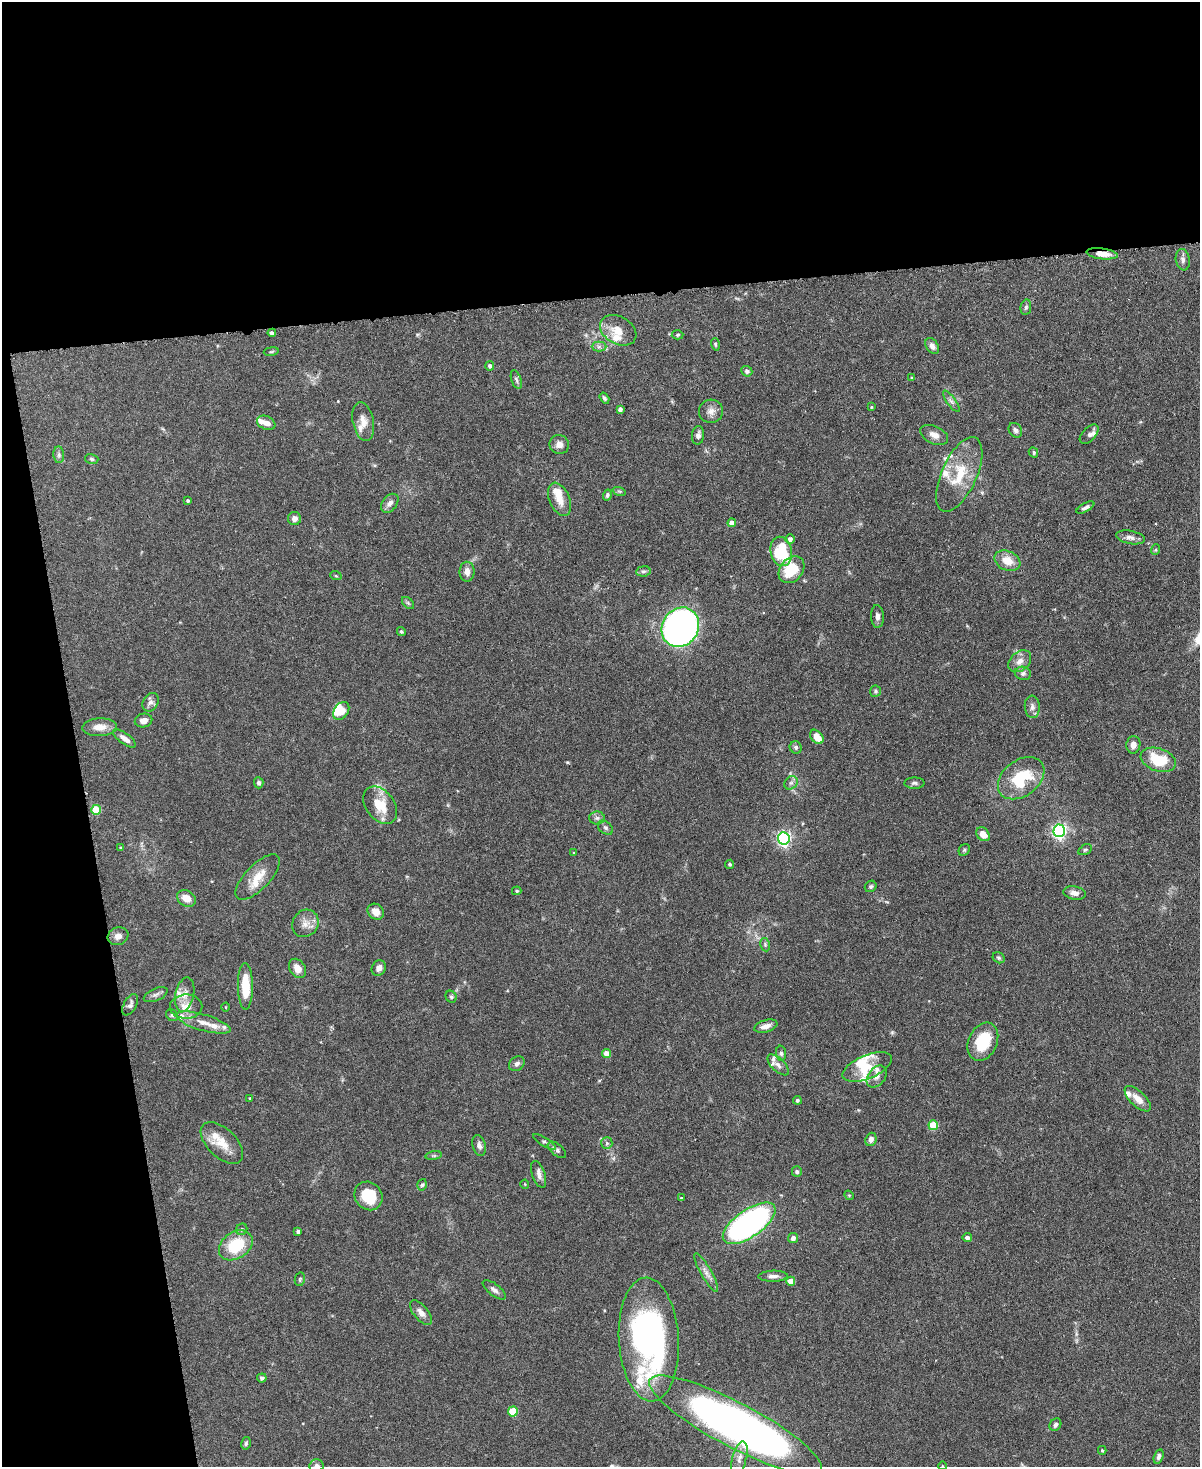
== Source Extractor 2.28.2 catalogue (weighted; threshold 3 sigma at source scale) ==
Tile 1 of 4 x 3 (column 1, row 1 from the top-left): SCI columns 7-1204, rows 3068-4532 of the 4803 x 4819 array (HDU 1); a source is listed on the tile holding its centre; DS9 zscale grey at full resolution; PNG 1202 x 1469 px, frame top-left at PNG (2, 2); each listed source drawn as its Kron ellipse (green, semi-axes under 4 px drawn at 4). Shown black and unused: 27% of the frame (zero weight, under 3 of 6 exposures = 2% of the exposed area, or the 3 px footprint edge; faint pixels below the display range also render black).
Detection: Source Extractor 2.28.2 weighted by HDU 2 'WHT'; one run over the whole footprint, this tile lists its part. Background 0.0911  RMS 0.0035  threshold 0.0143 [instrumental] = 3 sigma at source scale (4.09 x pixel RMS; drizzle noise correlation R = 1.36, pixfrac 0.8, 0.05/0.05 arcsec/px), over >= 5 px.
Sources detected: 173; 1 too faint to see at this stretch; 2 inside a brighter object's white glare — neither listed nor drawn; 20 inside a brighter listed object's ellipse — not listed separately; the other 150 listed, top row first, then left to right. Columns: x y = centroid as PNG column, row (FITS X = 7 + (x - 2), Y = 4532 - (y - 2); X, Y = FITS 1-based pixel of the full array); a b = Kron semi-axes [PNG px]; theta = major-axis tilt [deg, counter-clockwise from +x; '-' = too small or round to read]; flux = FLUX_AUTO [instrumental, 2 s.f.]
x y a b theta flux
1102 254 15 5 -7 3.4
1183 260 11 7 -80 1.2
1026 307 8 5 80 0.73
618 330 19 13 -30 4.9
272 333 4 4 - 1.1
677 335 6 4 4 0.42
715 344 6 4 -74 0.42
932 346 9 6 -58 1.5
599 347 7 5 0 0.88
271 351 7 3 9 0.41
490 366 4 4 - 0.91
747 371 6 5 - 0.84
911 378 4 3 - 0.32
516 380 10 5 -71 0.74
604 398 6 4 -57 0.64
951 401 12 4 -54 1.1
872 407 4 4 - 0.37
620 409 4 4 - 1.1
711 411 12 11 - 2.1
363 422 20 10 -78 3.1
266 423 9 6 -23 1.9
1015 430 8 6 -53 1
1089 434 12 6 47 1.1
698 435 9 6 84 1.2
934 435 15 8 -25 2.4
559 444 10 9 - 1.9
1033 452 5 4 - 0.6
59 455 8 5 -85 0.82
92 459 7 5 -17 0.56
959 474 40 17 65 12
619 491 7 4 -18 0.5
607 495 5 4 - 0.62
560 499 17 10 -66 3.9
188 500 4 4 - 0.39
390 503 11 7 52 1.6
1085 507 10 4 29 0.91
294 519 6 6 - 1.7
732 523 4 4 - 2.3
1130 537 15 6 -11 1.7
790 539 5 5 - 1.2
1155 550 5 3 - 0.36
781 551 15 10 -78 19
1007 561 13 9 -23 4.5
791 570 15 11 49 10
643 571 7 5 6 0.62
467 572 10 7 90 2.2
336 576 6 3 -18 0.35
408 603 7 4 -45 0.54
877 616 11 6 -87 1.3
680 627 20 18 57 130
401 631 4 4 - 0.53
1020 661 13 9 41 2.5
1023 673 8 6 -11 1
875 691 5 5 - 0.5
150 702 10 7 59 1.2
1032 707 11 7 -85 1.4
341 711 10 7 55 2.9
144 721 9 6 11 1.9
100 727 17 9 2 3.3
817 737 8 5 -49 3.6
124 738 13 5 -36 1.9
1133 745 9 7 81 1.9
796 747 6 6 - 0.73
1158 760 18 11 -19 11
1021 778 26 18 37 15
259 783 5 5 - 0.82
791 783 7 6 - 0.95
914 783 10 5 0 0.84
380 805 21 14 -53 7.7
96 810 5 5 - 10
597 818 8 6 0 1
605 828 8 6 -39 0.81
1059 831 6 6 - 76
983 834 8 6 -47 3
784 838 6 6 - 77
121 848 4 3 - 0.32
964 850 6 5 - 0.49
1085 850 7 4 29 0.5
573 853 4 3 - 0.24
730 864 4 4 - 0.54
258 877 29 12 46 5.6
871 886 6 5 - 0.59
517 891 4 4 - 0.43
1074 893 11 6 -9 1.7
186 898 10 7 -35 3.3
376 912 8 7 - 2.6
305 923 14 12 56 2.9
118 936 10 8 19 1.9
765 945 7 4 -80 0.53
999 958 6 5 - 0.58
297 968 10 7 -57 3
379 968 8 6 59 1.5
245 986 23 7 -89 8.9
185 994 17 9 78 2.9
156 995 13 6 24 1.1
451 997 6 5 - 0.59
130 1005 11 6 61 1.1
186 1007 16 12 0 4.2
226 1007 4 3 - 0.23
172 1015 7 5 -44 0.57
203 1023 28 8 -16 4.6
766 1026 12 6 15 2.1
983 1042 20 14 65 11
781 1053 7 5 -88 0.77
606 1054 4 4 - 3.7
517 1064 8 6 40 1
778 1065 13 6 -44 1.5
867 1067 26 11 23 6.5
877 1077 12 8 52 1.9
250 1098 4 3 - 0.46
1138 1099 16 7 -44 2.9
797 1100 4 4 - 0.51
933 1125 5 5 - 9.6
871 1139 7 5 69 1.4
544 1142 13 4 -32 0.83
222 1143 26 14 -44 6.1
607 1143 6 5 - 0.7
479 1145 11 6 -75 1.3
557 1150 11 5 -38 0.99
434 1156 8 4 8 0.57
797 1172 5 5 - 0.68
539 1174 14 6 -70 1.6
525 1184 4 4 - 0.3
422 1185 6 4 72 0.52
849 1195 5 4 - 0.36
368 1196 15 13 -48 9.3
681 1198 4 4 - 0.33
749 1223 31 13 35 100
242 1229 6 5 - 0.66
298 1231 4 3 - 0.83
793 1238 5 5 - 1.2
967 1238 4 4 - 1
236 1245 18 13 34 13
706 1272 22 5 -60 2.1
773 1276 14 5 1 1.6
300 1279 7 5 78 0.46
791 1281 4 4 - 3.2
494 1290 14 6 -37 1.2
421 1313 15 7 -50 2.1
649 1340 62 30 -87 91
262 1378 5 4 - 0.66
513 1411 5 5 - 11
735 1425 97 22 -28 230
1055 1425 7 5 54 0.87
246 1443 6 4 75 0.57
1102 1450 4 3 - 0.45
1159 1457 7 4 73 0.91
739 1458 17 7 75 2.2
317 1466 7 6 - 1.5
942 1466 4 3 - 0.22
Overlapping masked pixels (flux is a lower limit): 1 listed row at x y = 1102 254
Isophote crosses this tile's border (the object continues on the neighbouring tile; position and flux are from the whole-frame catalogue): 2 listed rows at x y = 317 1466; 942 1466